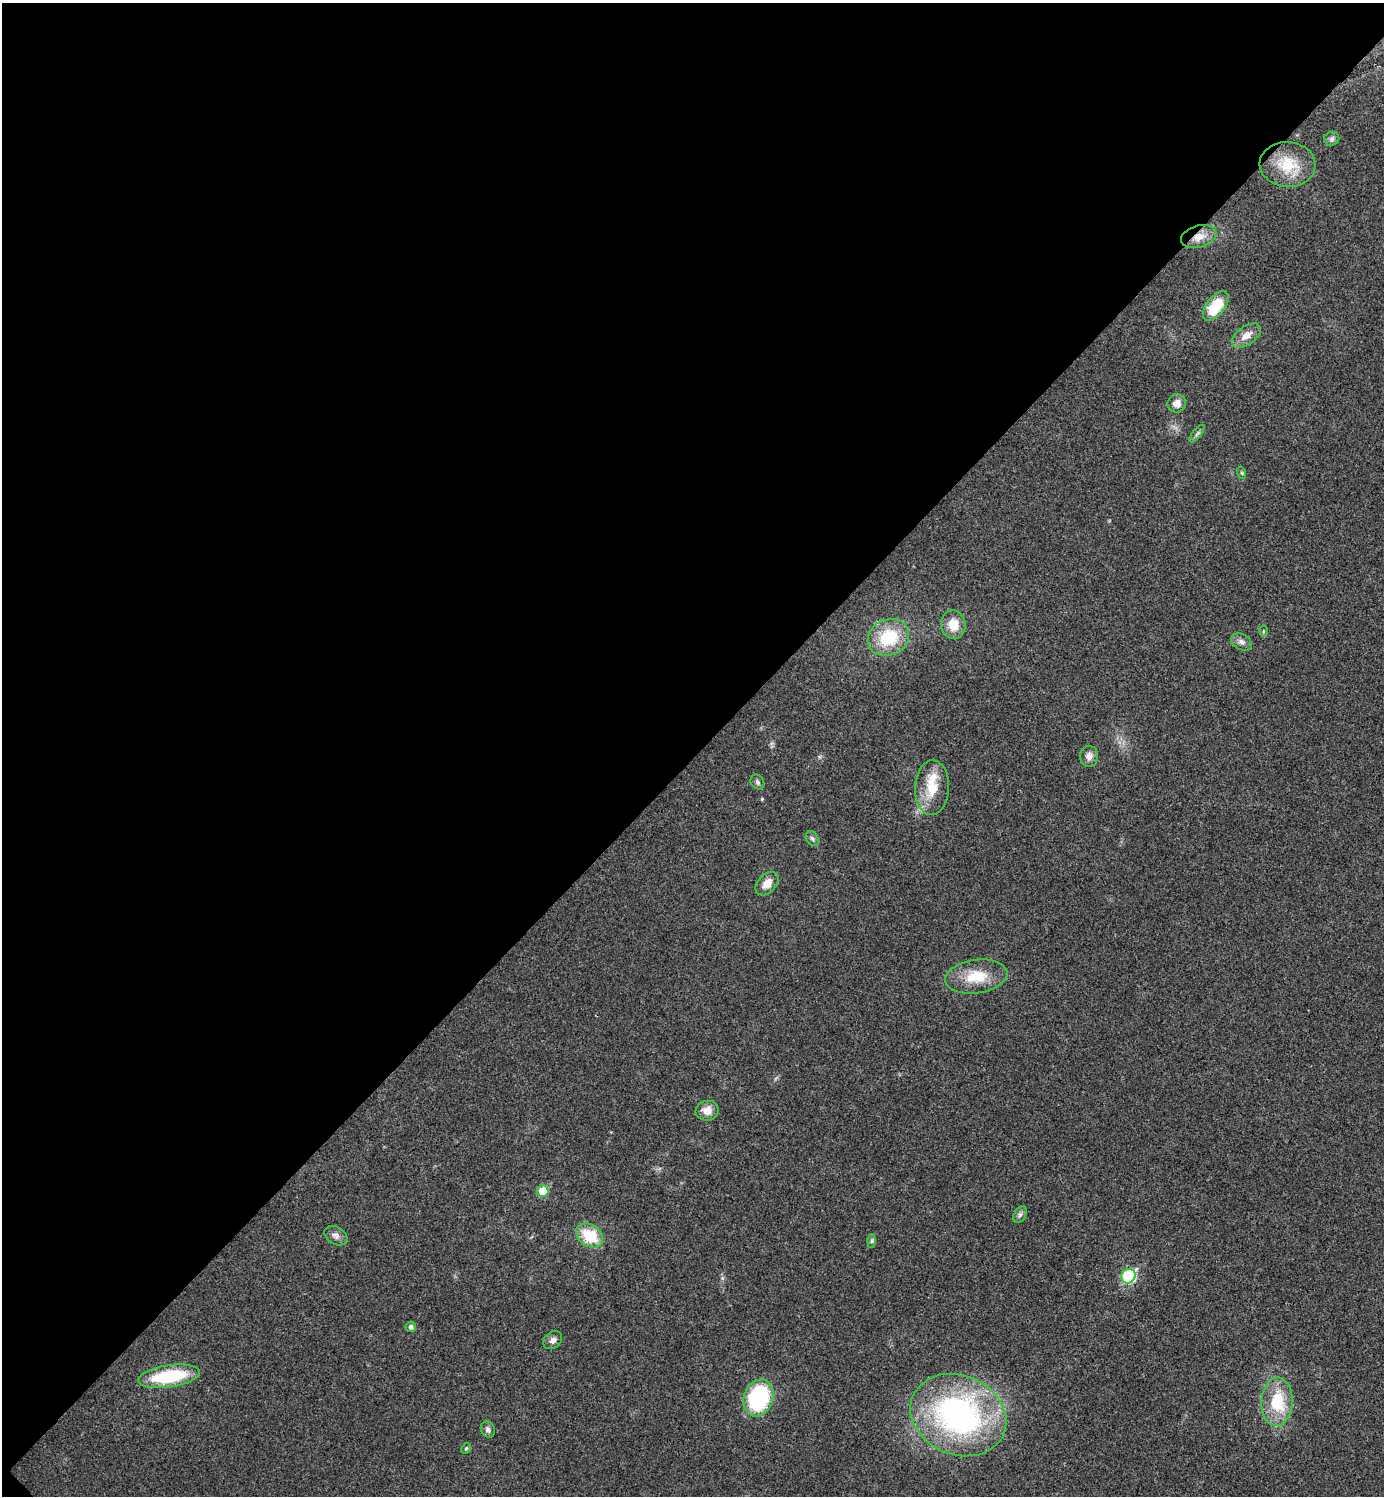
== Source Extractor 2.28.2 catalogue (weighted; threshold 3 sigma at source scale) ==
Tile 5 of 4 x 4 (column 1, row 2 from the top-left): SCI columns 159-1540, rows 2995-4488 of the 5985 x 5985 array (HDU 1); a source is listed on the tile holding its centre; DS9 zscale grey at full resolution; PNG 1386 x 1498 px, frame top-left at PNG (2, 3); each listed source drawn as its Kron ellipse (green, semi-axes under 4 px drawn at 4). Shown black and unused: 51% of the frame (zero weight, under 3 of 4 exposures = <1% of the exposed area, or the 3 px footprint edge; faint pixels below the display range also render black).
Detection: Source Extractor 2.28.2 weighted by HDU 2 'WHT'; one run over the whole footprint, this tile lists its part. Background 0.0204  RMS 0.004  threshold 0.0181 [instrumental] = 3 sigma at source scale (4.5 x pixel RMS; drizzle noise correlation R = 1.50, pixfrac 1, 0.05/0.05 arcsec/px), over >= 5 px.
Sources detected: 34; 1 inside a brighter listed object's ellipse — not listed separately; the other 33 listed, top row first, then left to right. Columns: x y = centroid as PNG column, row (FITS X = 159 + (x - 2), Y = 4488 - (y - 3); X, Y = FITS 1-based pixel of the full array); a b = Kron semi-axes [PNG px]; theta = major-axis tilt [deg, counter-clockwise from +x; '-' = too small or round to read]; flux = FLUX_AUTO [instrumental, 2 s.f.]
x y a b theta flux
1332 139 8 7 - 1
1288 164 28 22 -4 14
1199 237 18 11 15 5.5
1216 306 17 9 53 16
1246 336 16 9 34 4.1
1177 403 9 8 - 3.3
1197 434 11 3 50 0.91
1242 473 6 3 -71 0.49
953 625 14 12 -83 7
1263 631 6 4 -90 0.51
888 638 21 18 25 19
1242 642 11 7 -30 2
1089 756 10 9 - 2.4
757 782 8 6 -53 0.99
932 788 27 17 88 11
812 838 8 6 -57 1
767 884 14 9 47 4.5
976 977 31 17 8 12
707 1111 11 10 - 3.9
543 1191 6 5 - 11
1020 1215 9 6 63 1.2
336 1236 12 8 -31 2
590 1236 14 10 -35 14
872 1241 7 4 89 0.68
1128 1276 7 6 - 44
411 1327 5 5 - 1.4
553 1340 10 8 39 1.9
169 1376 31 11 8 26
758 1398 19 14 71 40
1277 1402 24 15 88 18
958 1415 49 39 -23 110
488 1430 8 7 - 1.5
466 1448 6 4 67 0.58
Overlapping masked pixels (flux is a lower limit): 1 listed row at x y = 1199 237